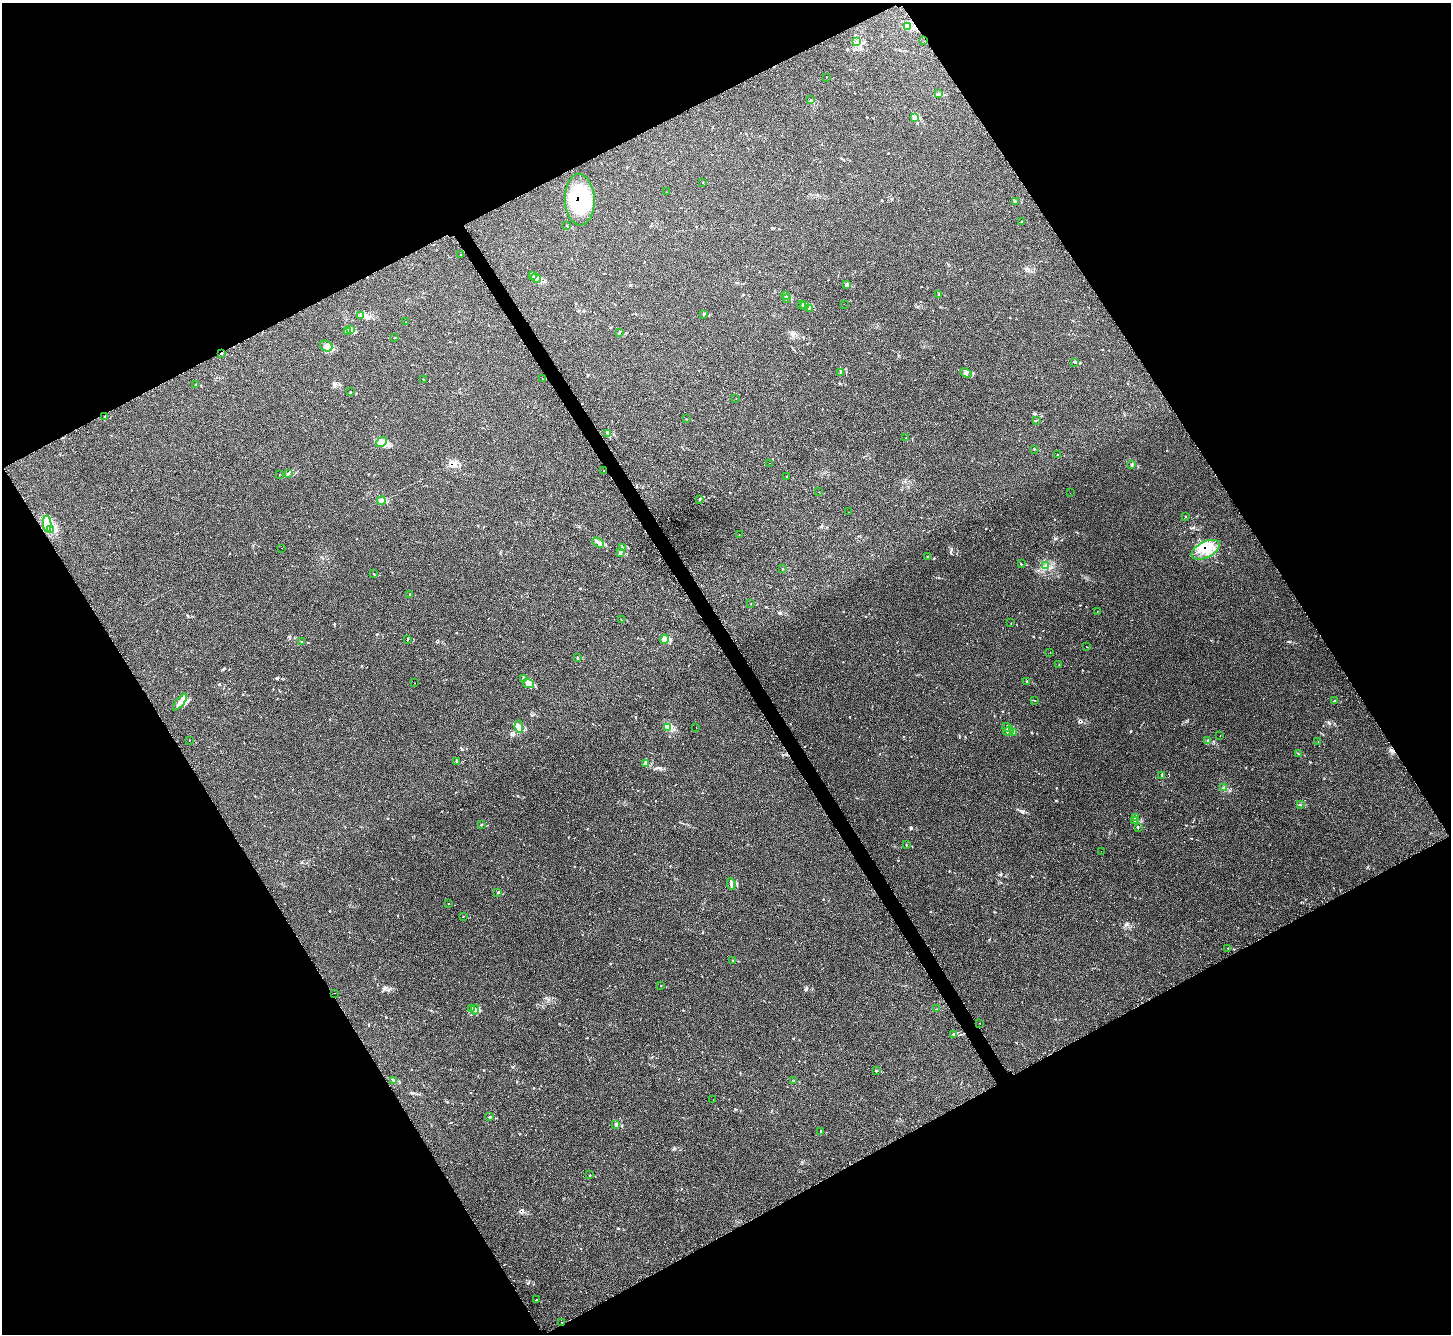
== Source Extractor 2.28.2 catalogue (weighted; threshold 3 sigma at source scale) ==
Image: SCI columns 37-5832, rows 186-5510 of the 5873 x 5864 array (HDU 1 of 3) = the unmasked area's bounding box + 8 px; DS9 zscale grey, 4 x 4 block average (1 PNG px = mean of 4 x 4 image px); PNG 1453 x 1336 px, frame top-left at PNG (2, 3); each listed source drawn as its Kron ellipse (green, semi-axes under 4 px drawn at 4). Shown black and unused: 47% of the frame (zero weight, under 2 of 3 exposures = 3% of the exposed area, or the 3 px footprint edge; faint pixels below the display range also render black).
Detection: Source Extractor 2.28.2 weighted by HDU 2 'WHT'. Background 0.161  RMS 0.0079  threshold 0.0355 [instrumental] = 3 sigma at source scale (4.5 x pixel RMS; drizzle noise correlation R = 1.50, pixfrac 1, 0.05/0.05 arcsec/px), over >= 5 px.
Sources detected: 156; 2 inside a brighter object's white glare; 7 cosmic-ray / hot-pixel residue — neither listed nor drawn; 3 coinciding with a brighter row at this scale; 6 inside a brighter listed object's ellipse — not listed separately; the other 138 listed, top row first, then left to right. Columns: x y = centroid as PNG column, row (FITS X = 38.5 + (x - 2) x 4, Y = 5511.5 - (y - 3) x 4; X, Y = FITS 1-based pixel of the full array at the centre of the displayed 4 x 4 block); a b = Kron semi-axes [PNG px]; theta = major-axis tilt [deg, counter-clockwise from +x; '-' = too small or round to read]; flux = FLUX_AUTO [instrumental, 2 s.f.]
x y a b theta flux
907 26 2 2 - 2.1
924 41 2 2 - 6.9
856 42 2 2 - 1.3
827 77 2 2 - 1.4
939 94 3 2 - 4.3
811 99 2 2 - 2.1
914 118 2 2 - 3
703 182 2 2 - 1.4
666 192 2 2 - 0.87
580 200 26 15 -88 330
1015 201 2 2 - 2.3
1022 221 2 2 - 4.4
566 225 2 2 - 1.7
461 254 2 2 - 4.7
533 275 4 2 - 4.4
536 278 5 2 - 9.2
846 284 4 2 - 2.5
938 294 2 2 - 1.1
786 295 3 2 - 3
786 298 3 2 - 4.2
802 304 2 2 - 2.3
844 304 2 2 - 0.98
804 306 4 3 - 9.7
809 308 3 2 - 4.8
704 314 3 2 - 3.4
360 315 2 2 - 2
406 322 2 2 - 1.1
351 330 2 2 - 1.6
347 332 4 2 - 4.5
619 332 2 2 - 2.1
395 337 2 2 - 1.3
326 346 6 5 - 18
221 353 2 2 - 11
1074 362 2 2 - 1.7
840 372 2 2 - 2.3
966 373 6 3 -26 12
543 379 2 2 - 2.2
423 380 2 2 - 2.2
195 384 2 2 - 1.5
351 392 3 2 - 2.4
736 398 2 2 - 0.7
105 416 3 2 - 3.5
686 419 2 2 - 1.5
1036 420 2 2 - 1.4
607 434 2 2 - 2.6
906 438 2 2 - 2.3
381 442 6 3 38 16
1034 449 2 2 - 1.3
1058 454 2 2 - 1.2
769 463 2 2 - 1.2
1132 465 2 2 - 3
603 471 2 2 - 17
288 473 4 2 - 5.6
279 474 2 2 - 2
787 476 2 2 - 1.6
818 492 2 2 - 0.75
1070 493 2 2 - 1.7
381 500 4 3 - 8.5
700 500 2 2 - 1.9
849 512 2 2 - 2.4
1185 516 2 2 - 1.6
47 524 8 2 -86 15
51 529 4 2 - 8.6
739 534 2 2 - 0.63
598 543 6 3 -32 13
282 548 2 2 - 0.88
623 548 2 2 - 2.8
1206 550 15 8 26 70
621 552 2 2 - 2
927 557 3 2 - 2.5
1021 564 2 2 - 1.6
1046 566 2 2 - 3.8
782 569 2 2 - 4.3
373 574 3 2 - 1.5
410 594 2 2 - 1.9
751 604 2 2 - 1.4
1097 611 2 2 - 0.74
621 620 2 2 - 1.2
1011 623 2 2 - 1.1
407 639 3 2 - 3.4
664 639 5 4 - 12
301 641 2 2 - 2.2
1086 647 2 2 - 1.1
1050 652 2 2 - 0.92
577 658 2 2 - 2
1059 664 2 2 - 1.1
523 679 4 2 - 5.3
1027 681 2 2 - 3.7
415 683 2 2 - 1.6
528 683 6 3 -20 14
1035 700 2 2 - 1.2
1334 700 2 2 - 2.4
180 702 10 3 51 18
519 726 6 4 -80 17
668 727 4 2 - 7.4
696 727 2 2 - 1.2
1006 727 4 2 - 5.9
1008 731 5 2 - 8.5
1013 733 3 2 - 3.3
1220 736 2 2 - 0.72
189 740 2 2 - 1.2
1208 740 2 2 - 3.1
1318 742 2 2 - 1
1298 754 3 2 - 3
457 762 2 2 - 1.5
646 763 2 2 - 2.5
1162 775 2 2 - 1.6
1224 788 3 2 - 3
1300 805 4 2 - 2.2
1135 818 2 2 - 1.8
1135 821 3 2 - 1.9
481 824 2 2 - 2.4
1138 827 2 2 - 1.6
906 845 2 2 - 1.1
1101 851 2 2 - 1.3
731 884 6 3 -79 8.1
497 893 3 2 - 2.2
449 904 2 2 - 1.3
463 917 3 2 - 1.8
1228 948 2 2 - 1.5
733 960 2 2 - 1.7
660 986 2 2 - 1
335 993 2 2 - 1.4
472 1009 3 2 - 5.7
936 1009 2 2 - 1.4
475 1010 5 2 - 7.6
979 1023 2 2 - 0.7
954 1034 3 2 - 3.4
876 1071 2 2 - 2.2
394 1080 4 2 - 5.1
793 1080 2 2 - 2
713 1100 2 2 - 0.97
489 1117 2 2 - 4.1
616 1124 3 2 - 3.7
820 1131 4 2 - 2.7
590 1175 2 2 - 1.7
536 1300 4 2 - 2.4
562 1322 2 2 - 5.4
Overlapping masked pixels (flux is a lower limit): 4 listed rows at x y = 924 41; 580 200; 221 353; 1206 550
Diffuse or blended objects may show on this block-average render without a row.